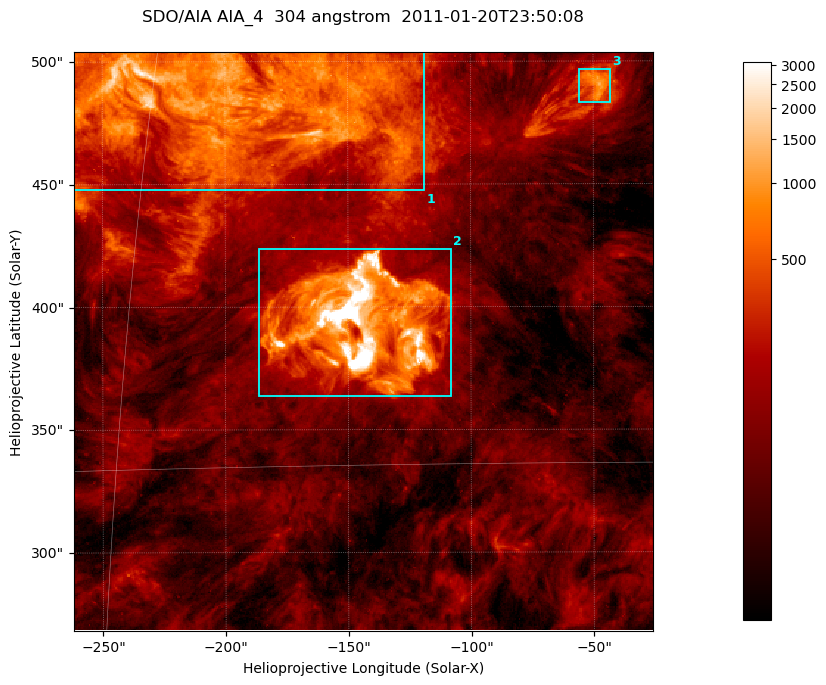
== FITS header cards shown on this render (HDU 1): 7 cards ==
TELESCOP= 'SDO/AIA '           / For AIA: SDO/AIA
INSTRUME= 'AIA_4   '           / For AIA: AIA_ATA1, AIA_ATA2, AIA_ATA3 or AIA_AT
WAVELNTH=                  304 / [angstrom] Wavelength
WAVEUNIT= 'angstrom'           / Wavelength unit: angstrom
DATE-OBS= '2011-01-20T23:50:08.124' / [ISO] Date when observation started; ISO 8
CTYPE1  = 'HPLN-TAN'           / CTYPE1; Typically HPLN
CTYPE2  = 'HPLT-TAN'           / CTYPE2; Typically HPLT

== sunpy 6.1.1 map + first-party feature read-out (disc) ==
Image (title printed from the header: SDO/AIA AIA_4  304 angstrom  2011-01-20T23:50:08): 393 x 393 px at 0.6 arcsec/px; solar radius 975 arcsec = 1625 px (partial field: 1.9% of the solar disc is inside the frame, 100% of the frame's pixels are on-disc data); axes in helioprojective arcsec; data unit not stated in the header (colour bar unlabelled)
Orientation: roll -0.132 deg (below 1 deg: not rotated)
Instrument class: DISC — disc imager (sunpy class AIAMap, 304 A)
Bright regions (active regions / flare kernels): reference = the on-disc median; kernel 3 px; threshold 5 sigma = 334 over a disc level ~101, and >= 1.15x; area >= 154 px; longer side >= 5 px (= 3 arcsec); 3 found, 3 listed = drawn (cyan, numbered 1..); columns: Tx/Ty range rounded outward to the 2 arcsec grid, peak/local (2 s.f.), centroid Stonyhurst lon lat
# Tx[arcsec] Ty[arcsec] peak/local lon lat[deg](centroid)
1 -262..-118 446..506 25 -13 +25
2 -186..-108 362..424 109 -9 +19
3 -56..-42 482..498 11 -3 +25